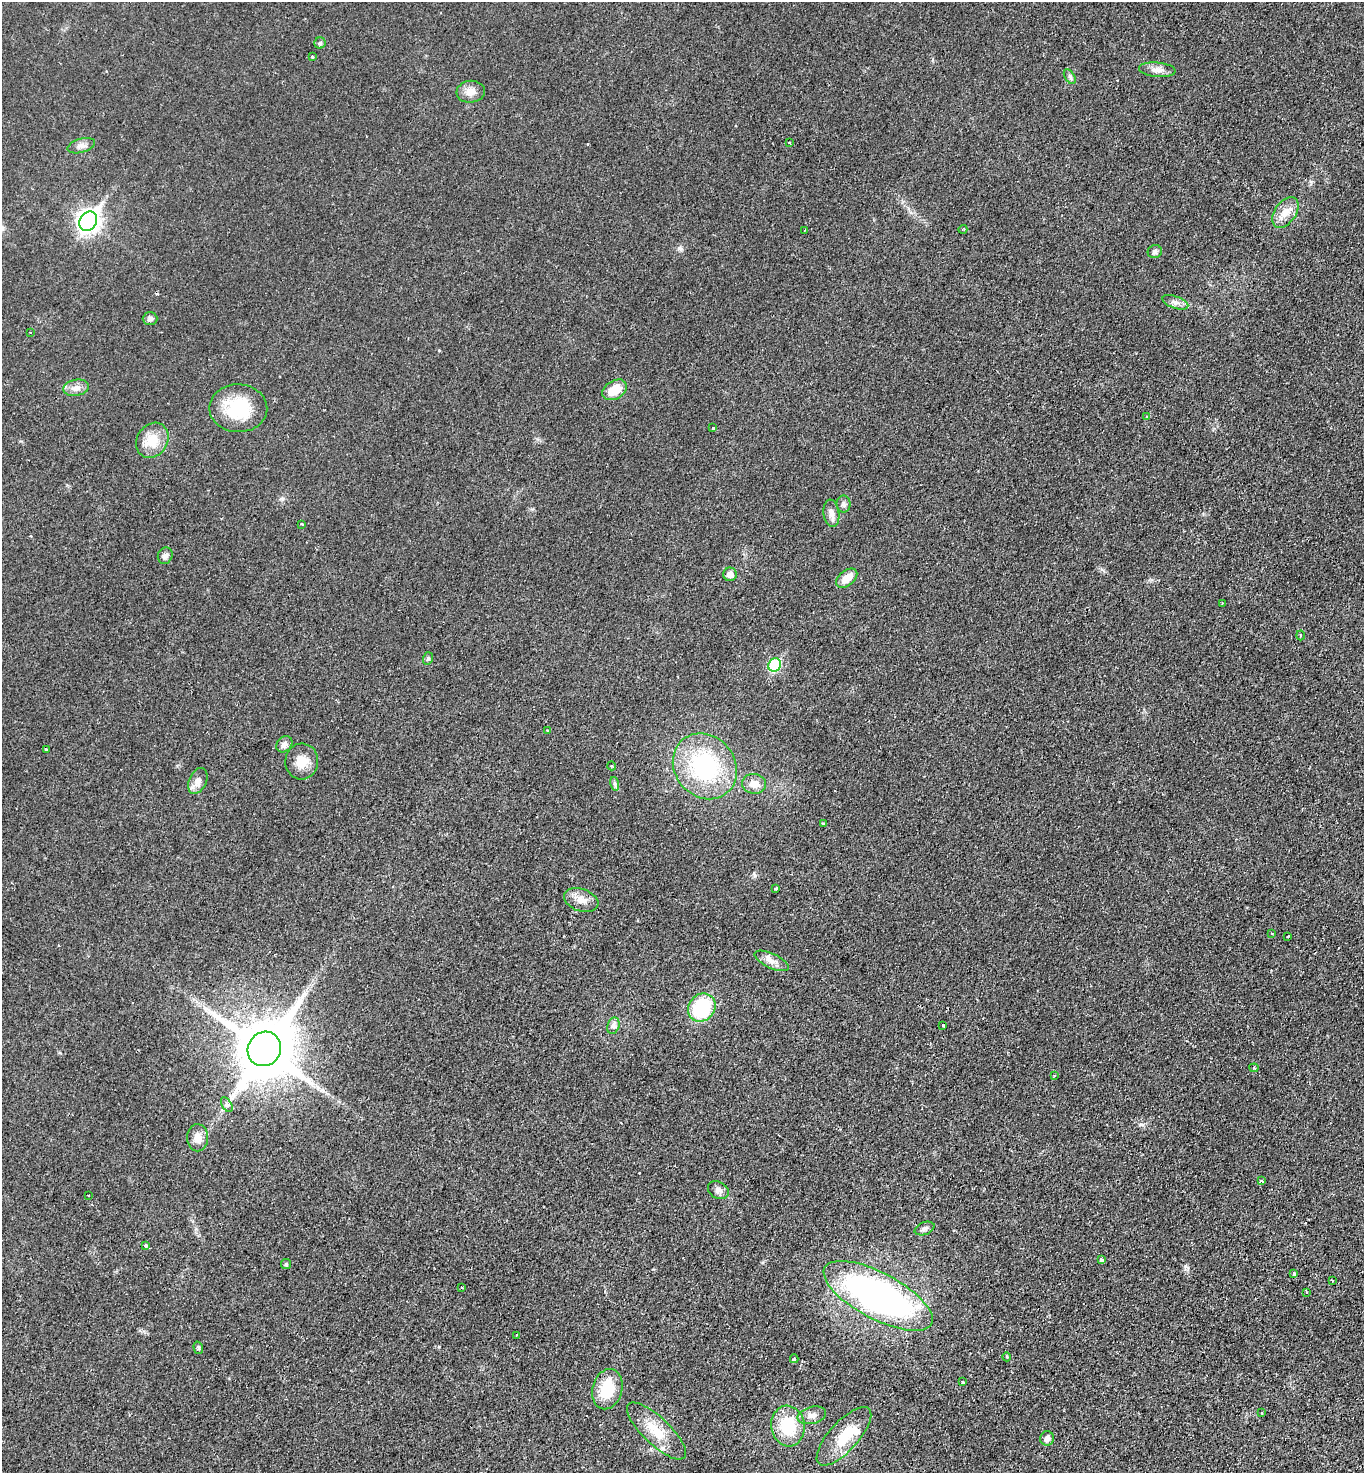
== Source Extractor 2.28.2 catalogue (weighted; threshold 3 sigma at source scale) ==
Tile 6 of 4 x 4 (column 2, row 2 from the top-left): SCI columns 1567-2928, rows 2984-4454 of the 5996 x 5963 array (HDU 1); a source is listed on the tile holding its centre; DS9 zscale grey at full resolution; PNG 1366 x 1475 px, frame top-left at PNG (2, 2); each listed source drawn as its Kron ellipse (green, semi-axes under 4 px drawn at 4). Shown black and unused: <1% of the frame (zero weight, under 2 of 3 exposures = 3% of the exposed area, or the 3 px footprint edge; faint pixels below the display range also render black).
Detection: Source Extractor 2.28.2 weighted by HDU 2 'WHT'; one run over the whole footprint, this tile lists its part. Background 0.0278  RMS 0.0048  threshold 0.0217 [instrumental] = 3 sigma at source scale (4.5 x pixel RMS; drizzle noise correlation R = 1.50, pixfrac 1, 0.05/0.05 arcsec/px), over >= 5 px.
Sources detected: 84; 5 cosmic-ray / hot-pixel residue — neither listed nor drawn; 1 inside a brighter listed object's ellipse — not listed separately; the other 78 listed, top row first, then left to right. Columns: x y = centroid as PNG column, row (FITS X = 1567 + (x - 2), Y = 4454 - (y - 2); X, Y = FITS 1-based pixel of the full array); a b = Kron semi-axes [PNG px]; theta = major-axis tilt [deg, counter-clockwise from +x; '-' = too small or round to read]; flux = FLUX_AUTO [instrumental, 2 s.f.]
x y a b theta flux
320 43 5 5 - 0.86
312 57 3 3 - 1.2
1157 70 18 7 -5 3.1
1070 77 8 5 -58 1.1
471 92 14 11 6 4.4
789 143 3 3 - 0.83
81 146 14 7 16 2.4
1285 212 17 10 54 5.8
88 221 10 8 56 260
963 229 5 3 - 0.37
805 230 2 2 - 0.34
1155 252 7 6 - 1.5
1175 302 13 6 -20 2.3
150 319 7 6 - 1.5
30 332 3 2 - 0.28
76 388 13 8 9 3.2
615 390 13 9 31 8.3
238 408 29 24 -1 24
1147 416 4 3 - 0.47
713 428 3 2 - 0.44
152 440 18 15 57 9.8
843 504 8 7 - 1.4
831 513 13 8 -82 2.6
302 524 3 3 - 2.6
165 556 8 7 - 1.9
730 574 7 7 - 3.3
847 578 12 7 39 5.9
1222 603 3 3 - 0.43
1300 635 5 3 - 0.53
428 658 6 5 - 1
775 665 7 6 - 34
547 730 3 3 - 0.47
284 744 9 7 46 2.1
46 749 3 3 - 1.9
302 761 18 16 85 6.7
612 766 4 3 - 0.41
705 766 35 30 -50 52
198 781 14 8 64 3.5
615 784 7 4 -72 0.93
754 784 12 10 -9 4.4
823 824 3 3 - 0.91
776 888 3 3 - 0.96
581 900 18 11 -19 4.7
1272 933 3 2 - 0.52
1288 936 3 3 - 0.81
772 961 18 7 -25 3.3
702 1008 15 13 49 34
943 1025 3 3 - 2.5
613 1026 8 6 73 1.5
264 1049 17 16 - 3200
1254 1068 4 4 - 0.6
1054 1076 4 3 - 0.4
227 1105 8 5 -58 1.2
198 1138 13 10 89 3.9
1261 1181 3 2 - 0.73
718 1190 11 8 -29 2.2
88 1195 2 2 - 0.41
924 1229 10 6 20 1.4
146 1245 3 3 - 1.4
1101 1260 4 3 - 1.4
286 1264 5 5 - 0.82
1294 1274 4 3 - 2.5
1332 1281 3 2 - 0.44
462 1287 3 2 - 0.51
1306 1292 4 2 - 0.37
878 1296 60 23 -28 160
517 1335 3 2 - 0.43
198 1348 6 4 -72 0.7
1007 1357 4 3 - 0.45
794 1359 4 4 - 0.77
962 1382 3 2 - 0.6
607 1389 20 15 75 15
1262 1413 4 2 - 0.36
812 1415 14 8 15 2.9
788 1426 20 16 -82 20
656 1431 38 13 -44 12
844 1436 37 14 48 15
1047 1438 7 7 - 2.1
Overlapping masked pixels (flux is a lower limit): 1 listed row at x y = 264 1049
Unlisted compact peaks at least as high as the median listed source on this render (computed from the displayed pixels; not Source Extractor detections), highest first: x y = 679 248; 755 876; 1311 182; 1188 1268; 439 1347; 282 499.